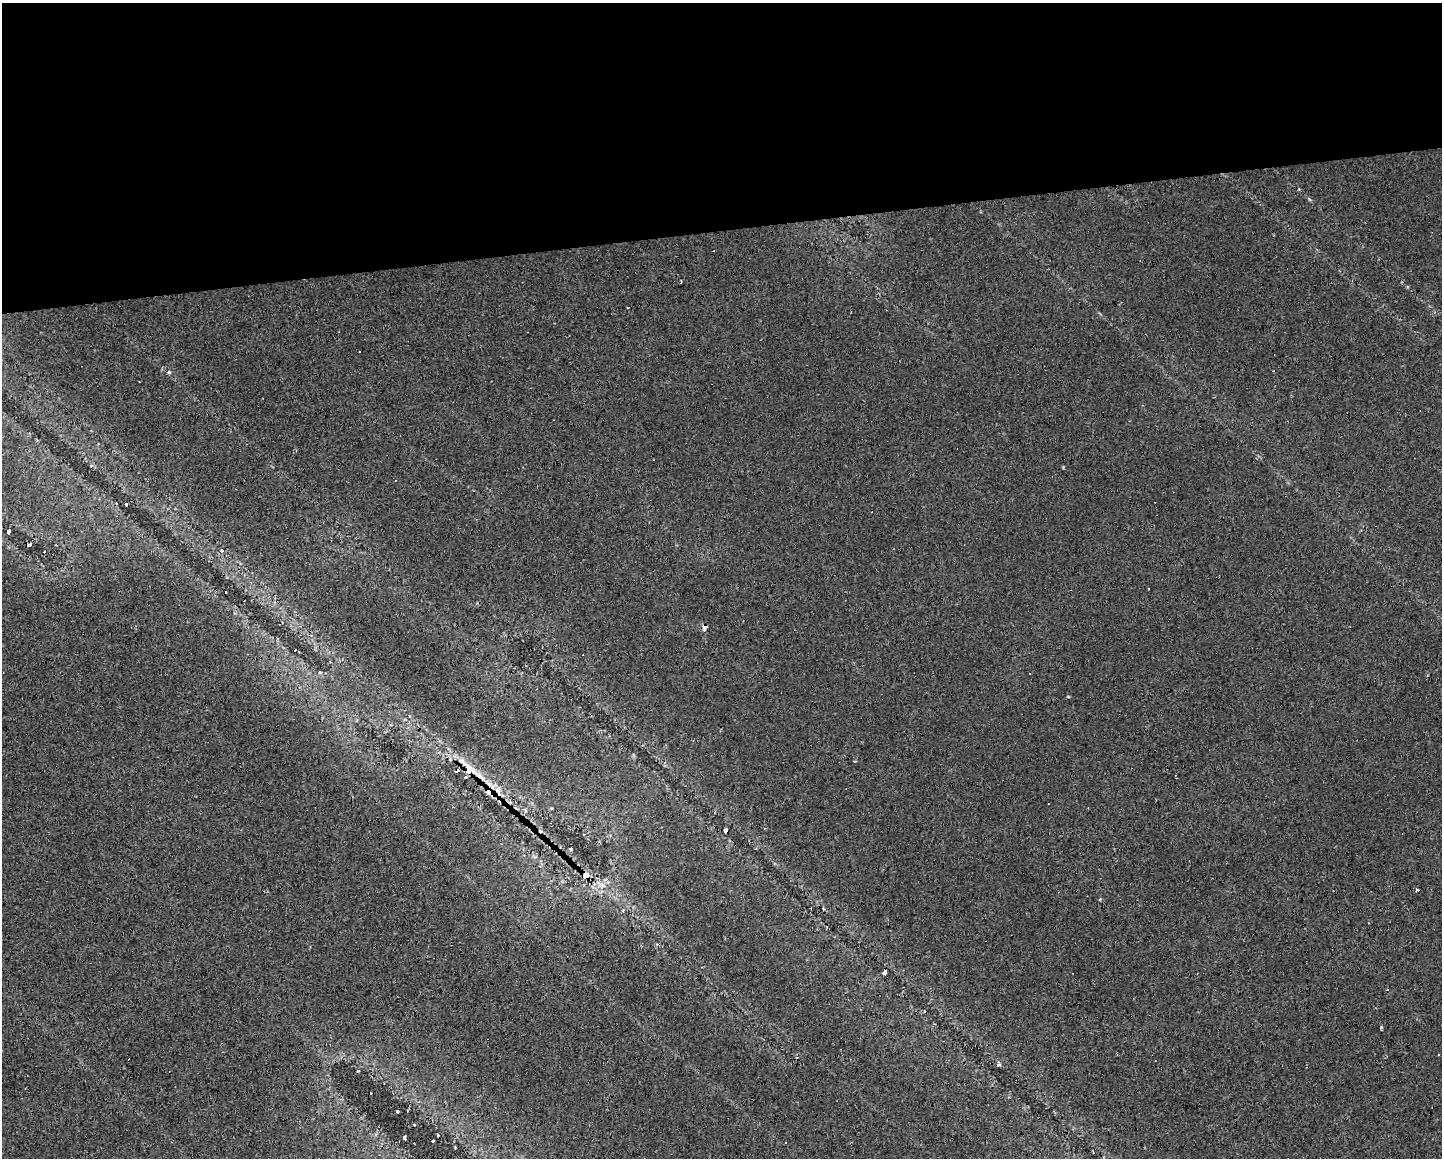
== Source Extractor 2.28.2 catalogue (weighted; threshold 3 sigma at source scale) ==
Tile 2 of 3 x 4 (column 2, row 1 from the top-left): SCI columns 1448-2887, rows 3467-4622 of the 4377 x 4622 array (HDU 1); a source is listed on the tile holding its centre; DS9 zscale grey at full resolution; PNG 1444 x 1160 px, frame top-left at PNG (2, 3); no overlay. Shown black and unused: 20% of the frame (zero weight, under 2 of 3 exposures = <1% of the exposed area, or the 3 px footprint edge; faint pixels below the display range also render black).
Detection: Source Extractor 2.28.2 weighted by HDU 2 'WHT'; one run over the whole footprint, this tile lists its part. Background 0.0146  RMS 0.0062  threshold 0.0277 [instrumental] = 3 sigma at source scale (4.5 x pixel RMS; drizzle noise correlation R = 1.50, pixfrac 1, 0.0396/0.0396 arcsec/px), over >= 5 px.
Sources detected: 47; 21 cosmic-ray / hot-pixel residue — not listed; the other 26 listed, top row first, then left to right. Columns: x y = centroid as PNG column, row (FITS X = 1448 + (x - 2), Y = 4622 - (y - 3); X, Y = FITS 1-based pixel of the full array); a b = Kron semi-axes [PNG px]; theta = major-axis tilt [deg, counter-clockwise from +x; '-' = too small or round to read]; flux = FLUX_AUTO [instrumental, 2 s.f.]
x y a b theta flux
1299 189 4 3 - 0.52
169 372 5 4 - 0.74
126 504 4 3 - 12
8 531 5 4 - 11
29 545 4 3 - 12
222 551 5 5 - 1.4
705 627 6 3 69 12
468 770 24 11 -75 9.9
465 777 4 3 - 11
481 777 21 5 -45 7.2
552 809 3 3 - 1.9
725 829 5 3 - 12
570 849 4 3 - 3.3
586 875 7 6 - 6.4
1417 889 3 3 - 7
1100 899 3 3 - 0.95
623 910 4 3 - 1.2
885 972 4 4 - 8.3
925 1011 3 2 - 1.1
1381 1027 3 3 - 0.83
999 1065 6 4 19 1
397 1111 3 3 - 1.2
414 1125 2 2 - 0.85
405 1137 4 3 - 1.4
414 1143 3 2 - 0.74
785 1143 3 2 - 0.57
Overlapping masked pixels (flux is a lower limit): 6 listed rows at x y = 705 627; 468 770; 465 777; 481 777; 586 875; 885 972